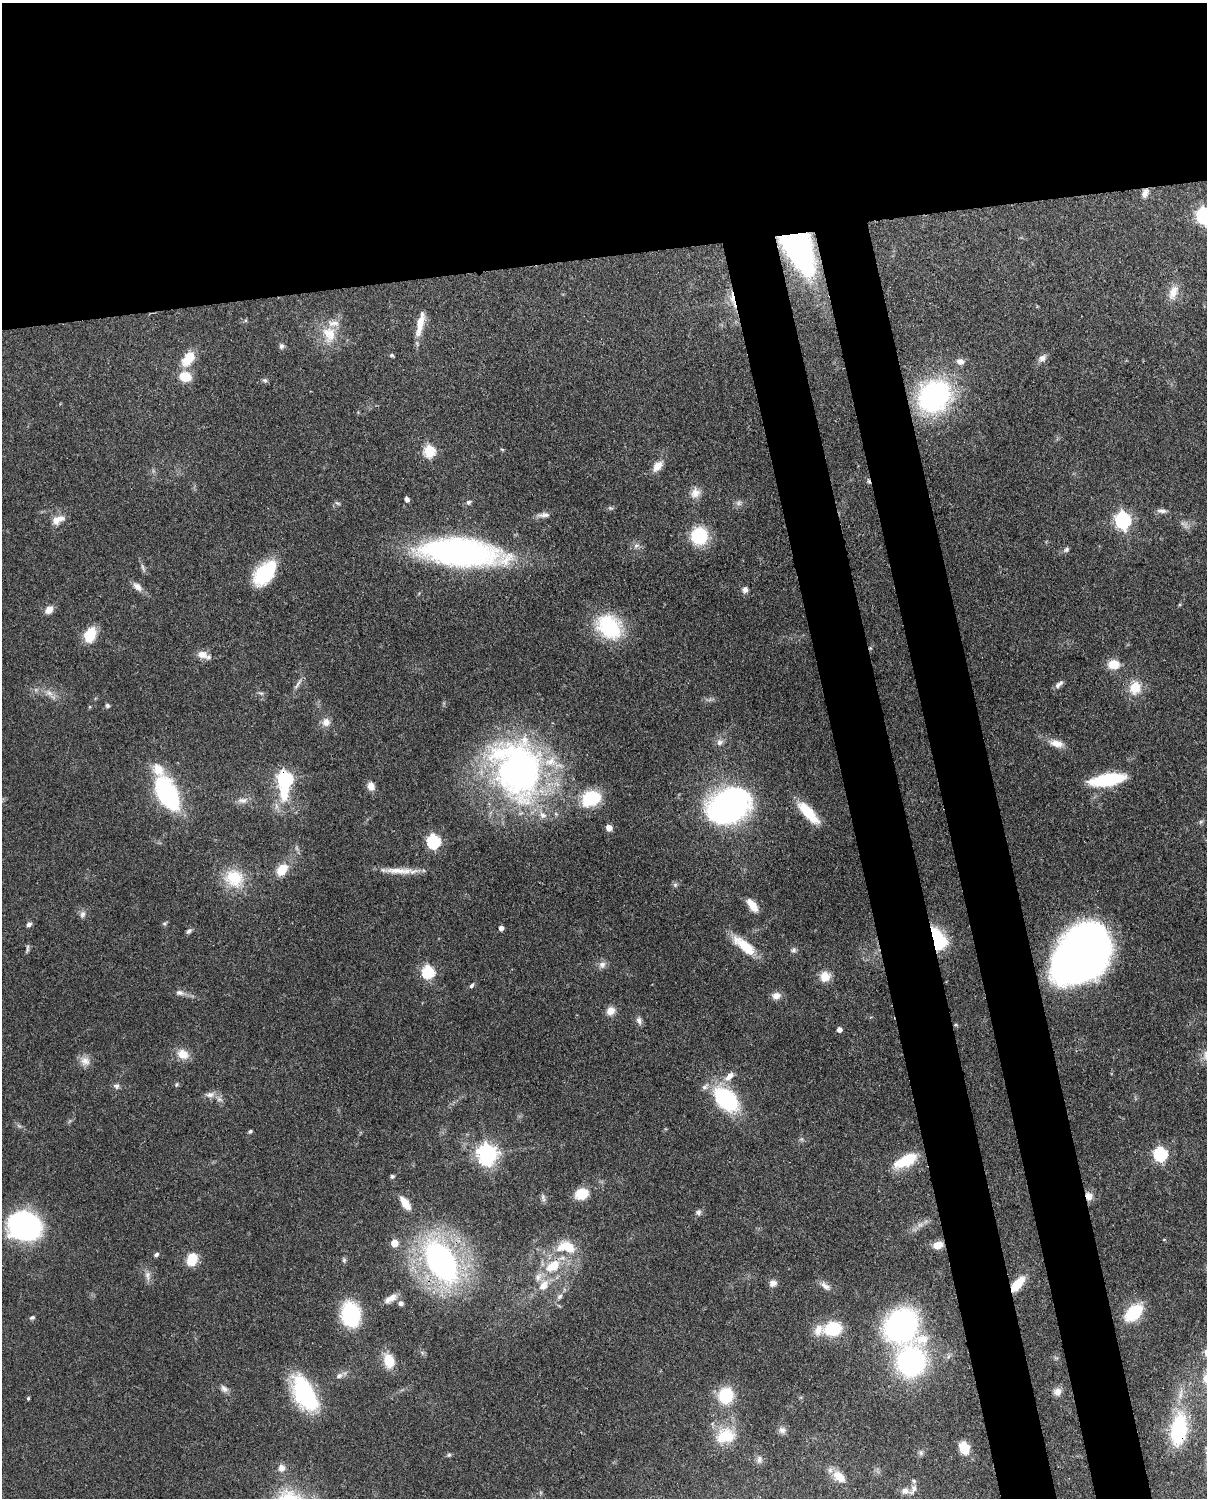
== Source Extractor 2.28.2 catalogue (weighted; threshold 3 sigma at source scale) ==
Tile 2 of 4 x 3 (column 2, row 1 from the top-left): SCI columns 1295-2499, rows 3149-4644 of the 5001 x 4910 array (HDU 1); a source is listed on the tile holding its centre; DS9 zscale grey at full resolution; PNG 1209 x 1500 px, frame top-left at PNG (2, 3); no overlay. Shown black and unused: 25% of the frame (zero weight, under 3 of 4 exposures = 7% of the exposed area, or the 3 px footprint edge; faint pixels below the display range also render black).
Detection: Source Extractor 2.28.2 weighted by HDU 2 'WHT'; one run over the whole footprint, this tile lists its part. Background 0.107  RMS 0.0042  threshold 0.0188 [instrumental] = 3 sigma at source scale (4.5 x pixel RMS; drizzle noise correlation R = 1.50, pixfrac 1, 0.05/0.05 arcsec/px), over >= 5 px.
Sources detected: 161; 4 inside a brighter object's white glare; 2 cosmic-ray / hot-pixel residue — not listed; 7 inside a brighter listed object's ellipse — not listed separately; the other 148 listed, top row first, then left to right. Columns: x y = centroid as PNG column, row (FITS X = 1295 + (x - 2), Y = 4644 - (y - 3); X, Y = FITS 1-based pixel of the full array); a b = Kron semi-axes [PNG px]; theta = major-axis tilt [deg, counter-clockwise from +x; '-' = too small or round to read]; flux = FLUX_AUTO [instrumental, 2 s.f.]
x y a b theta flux
1145 193 12 7 68 2.3
1204 216 7 6 - 100
799 249 42 23 -64 110
1173 292 20 11 72 5.3
732 297 20 5 -86 4.2
420 323 30 8 78 7.3
329 334 24 18 -71 10
281 346 8 6 -78 1.1
392 355 6 4 12 0.65
1042 358 12 8 35 2.2
188 359 18 11 52 9.9
960 361 9 7 -10 2.5
185 377 13 10 -15 8.7
265 380 7 5 -19 0.83
934 396 31 26 46 80
502 449 6 3 -19 0.44
429 451 6 6 - 38
657 466 15 9 48 4.5
695 493 15 12 60 4
407 499 5 4 - 1.9
469 502 7 6 - 1.1
337 503 8 4 -26 0.75
739 503 9 8 - 1.5
610 508 8 5 -23 0.76
1162 511 13 6 -5 1.8
544 515 17 6 4 2.1
58 519 17 10 24 4.4
1123 520 7 6 - 120
699 536 17 17 - 20
636 545 9 6 48 1.4
1066 549 8 6 32 1.1
460 552 60 20 -5 180
143 567 13 4 -68 1.2
264 574 26 20 54 21
138 587 15 8 -40 2.8
745 590 8 7 - 1.6
49 610 9 7 46 3.6
609 627 28 22 -45 33
90 635 13 10 65 13
203 655 17 8 -19 3.8
1114 664 14 11 -1 6.2
298 684 20 4 58 1.7
1059 684 14 5 42 1.7
1135 687 14 12 71 9.2
49 693 11 7 -27 2.5
261 693 7 4 -18 0.73
107 706 6 5 - 0.84
326 722 11 10 - 3.1
720 742 10 8 33 2
1056 743 20 10 -15 4.5
158 770 20 15 -56 7
516 772 93 53 -67 150
285 779 7 7 - 90
1108 780 35 11 10 27
371 786 10 8 -71 3.2
167 793 24 13 -62 80
591 799 24 17 22 18
242 800 15 8 2 2.6
728 806 35 26 28 130
808 813 31 10 -48 12
1201 822 7 4 45 0.8
609 828 6 6 - 3
434 841 6 6 - 67
282 870 14 10 49 7.9
399 871 48 7 -2 7.3
234 878 27 24 -21 15
675 885 7 4 0 0.78
752 905 17 8 -52 5.3
82 914 11 7 70 1.7
165 923 7 4 27 0.69
29 924 7 5 38 1.3
501 928 4 4 - 2
189 931 7 5 36 1
938 939 22 12 -67 22
744 946 32 11 -39 11
27 948 12 4 87 0.92
793 950 7 6 - 1
1081 954 50 37 52 300
602 965 10 9 - 2.1
428 972 6 6 - 48
825 977 11 11 - 5.4
472 985 8 5 51 0.99
180 993 12 7 -8 2
776 996 11 8 7 2.8
610 1011 11 10 - 3.5
639 1020 11 7 -76 1.7
956 1025 5 3 - 0.47
839 1029 5 4 - 2.1
183 1054 14 11 -27 5.8
85 1061 14 12 -29 3.5
730 1076 15 8 47 3.8
116 1086 9 7 -17 1.3
210 1095 13 8 11 2.6
726 1099 21 13 -42 55
250 1131 5 4 - 0.6
487 1154 8 7 - 230
1160 1154 6 6 - 65
906 1161 22 10 27 18
392 1176 5 5 - 0.76
581 1194 12 9 15 11
1089 1196 10 8 -67 3.2
543 1198 11 5 -72 1.3
405 1203 17 7 -55 5.5
698 1212 7 7 - 1.2
920 1225 7 7 - 1.5
24 1226 27 23 -18 93
1164 1239 4 3 - 0.29
394 1243 5 5 - 7
938 1245 11 8 13 4.7
568 1247 23 14 -40 9.9
156 1254 6 5 - 0.96
192 1260 14 10 74 8.3
344 1260 7 5 88 0.85
441 1261 34 19 -59 150
553 1266 20 13 30 13
147 1275 14 7 -88 2.4
773 1283 9 8 - 2.2
1018 1284 17 8 50 9.6
543 1285 15 10 51 5.4
825 1286 16 7 -37 2.5
560 1296 9 6 46 1.5
391 1298 17 8 30 3.5
401 1303 7 6 - 1.3
1134 1312 17 10 45 21
351 1314 18 14 -82 39
32 1318 7 5 12 0.8
901 1325 27 25 42 100
833 1329 17 14 12 18
389 1361 17 12 -75 7.5
911 1361 24 21 76 85
339 1376 9 7 44 1.6
224 1389 11 8 -38 2
1057 1392 10 9 - 2.5
305 1394 34 16 -60 55
1180 1394 19 6 79 3.5
726 1395 17 16 - 16
28 1398 4 3 - 0.5
1179 1429 23 12 83 48
782 1430 9 8 - 1.8
725 1436 27 20 17 14
964 1448 12 9 -65 9.2
921 1453 8 6 71 1.1
449 1455 6 5 - 0.66
759 1460 12 6 85 1.5
281 1468 10 9 - 2.4
839 1477 19 11 -42 6.2
914 1481 7 5 -17 0.79
905 1491 10 9 - 2.4
Overlapping masked pixels (flux is a lower limit): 11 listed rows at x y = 1145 193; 799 249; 732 297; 285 779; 938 939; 1089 1196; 938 1245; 441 1261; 553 1266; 1018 1284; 1179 1429
Isophote crosses this tile's border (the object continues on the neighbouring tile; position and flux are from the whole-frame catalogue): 1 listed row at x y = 1204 216